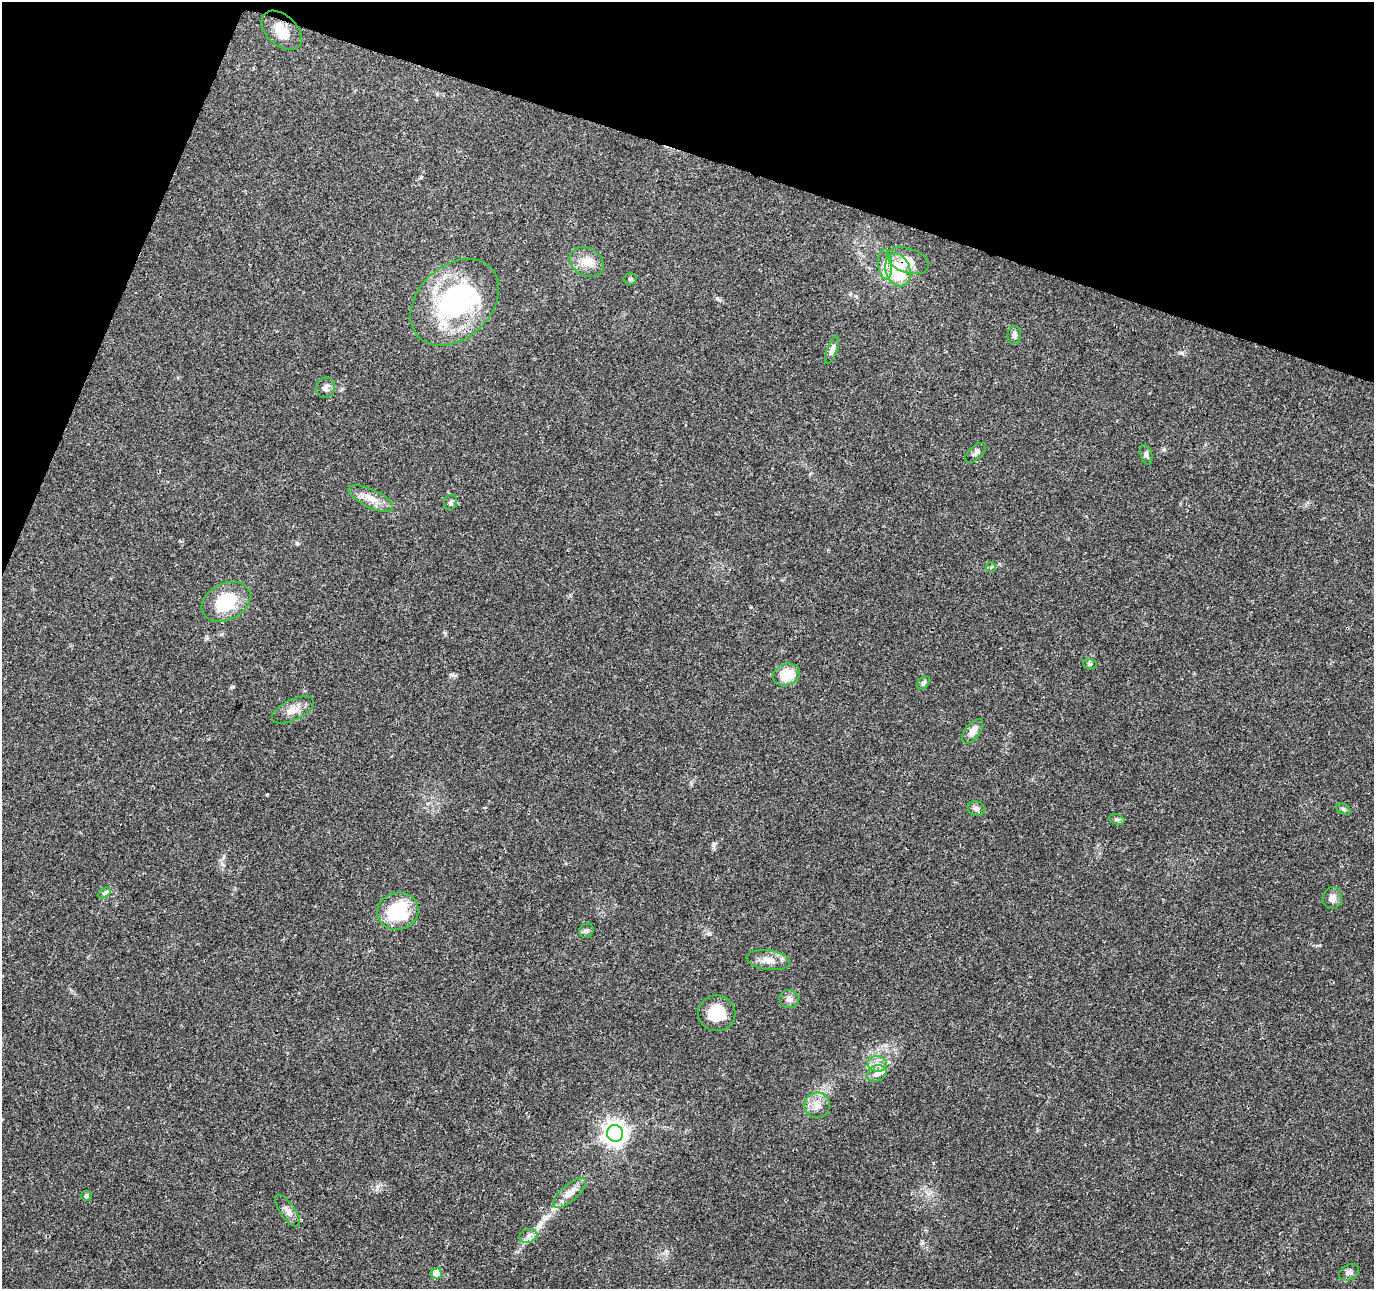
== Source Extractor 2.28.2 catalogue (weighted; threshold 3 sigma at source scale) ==
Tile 2 of 4 x 4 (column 2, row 1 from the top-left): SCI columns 1378-2749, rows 4078-5364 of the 5505 x 5644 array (HDU 1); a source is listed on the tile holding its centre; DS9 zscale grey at full resolution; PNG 1376 x 1291 px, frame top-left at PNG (2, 2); each listed source drawn as its Kron ellipse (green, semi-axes under 4 px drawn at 4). Shown black and unused: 16% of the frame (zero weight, under 3 of 4 exposures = <1% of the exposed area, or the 3 px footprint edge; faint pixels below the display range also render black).
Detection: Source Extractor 2.28.2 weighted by HDU 2 'WHT'; one run over the whole footprint, this tile lists its part. Background 0.0464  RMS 0.0039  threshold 0.0174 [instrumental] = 3 sigma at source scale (4.5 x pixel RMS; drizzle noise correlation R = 1.50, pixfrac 1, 0.0396/0.0396 arcsec/px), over >= 5 px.
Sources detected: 45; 2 inside a brighter object's white glare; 1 long thin detection or spike segment (spike, bleed or trail) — neither listed nor drawn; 1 inside a brighter listed object's ellipse — not listed separately; the other 41 listed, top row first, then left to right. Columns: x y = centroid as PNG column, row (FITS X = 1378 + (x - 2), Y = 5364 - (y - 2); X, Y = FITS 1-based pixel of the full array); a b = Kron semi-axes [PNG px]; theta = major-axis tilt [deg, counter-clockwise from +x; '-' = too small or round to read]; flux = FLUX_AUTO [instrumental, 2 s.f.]
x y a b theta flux
282 30 24 15 -43 6.6
908 261 21 12 -19 5.3
587 262 18 13 -32 5.2
885 264 15 7 -86 2.8
898 270 17 12 -71 21
630 279 7 5 3 0.73
455 302 50 36 43 59
1014 335 9 6 87 1.4
832 350 15 5 69 1.7
325 388 10 9 - 1.9
976 453 13 6 42 1.5
1146 455 10 5 -75 1.1
371 498 24 9 -25 4.8
451 502 7 6 - 1
991 567 5 5 - 0.51
226 602 26 18 27 17
1090 664 7 5 -18 0.69
786 675 14 10 21 9.4
924 683 7 5 48 0.88
293 710 23 10 26 4
972 731 14 7 52 2.7
976 808 9 7 -25 1.2
1343 809 7 5 -27 0.8
1117 819 8 5 -19 0.74
104 893 7 4 35 0.91
1332 898 11 9 79 2.4
398 911 21 18 14 21
586 931 7 6 - 0.97
768 960 22 10 -8 4.3
789 999 10 9 - 1.8
717 1013 19 18 - 11
877 1064 10 7 -6 2.6
877 1074 10 8 29 2.1
817 1105 13 12 - 3.8
615 1133 8 8 - 290
569 1193 20 8 41 4.1
87 1196 5 5 - 0.66
288 1211 19 7 -55 2.3
528 1236 9 7 17 1.6
1349 1272 11 7 29 1.3
436 1273 5 5 - 7.4
Overlapping masked pixels (flux is a lower limit): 2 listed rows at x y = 908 261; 898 270
Unlisted compact peaks at least as high as the median listed source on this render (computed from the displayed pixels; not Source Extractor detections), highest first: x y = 717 298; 297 543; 709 934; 1182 353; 233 687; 1164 449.